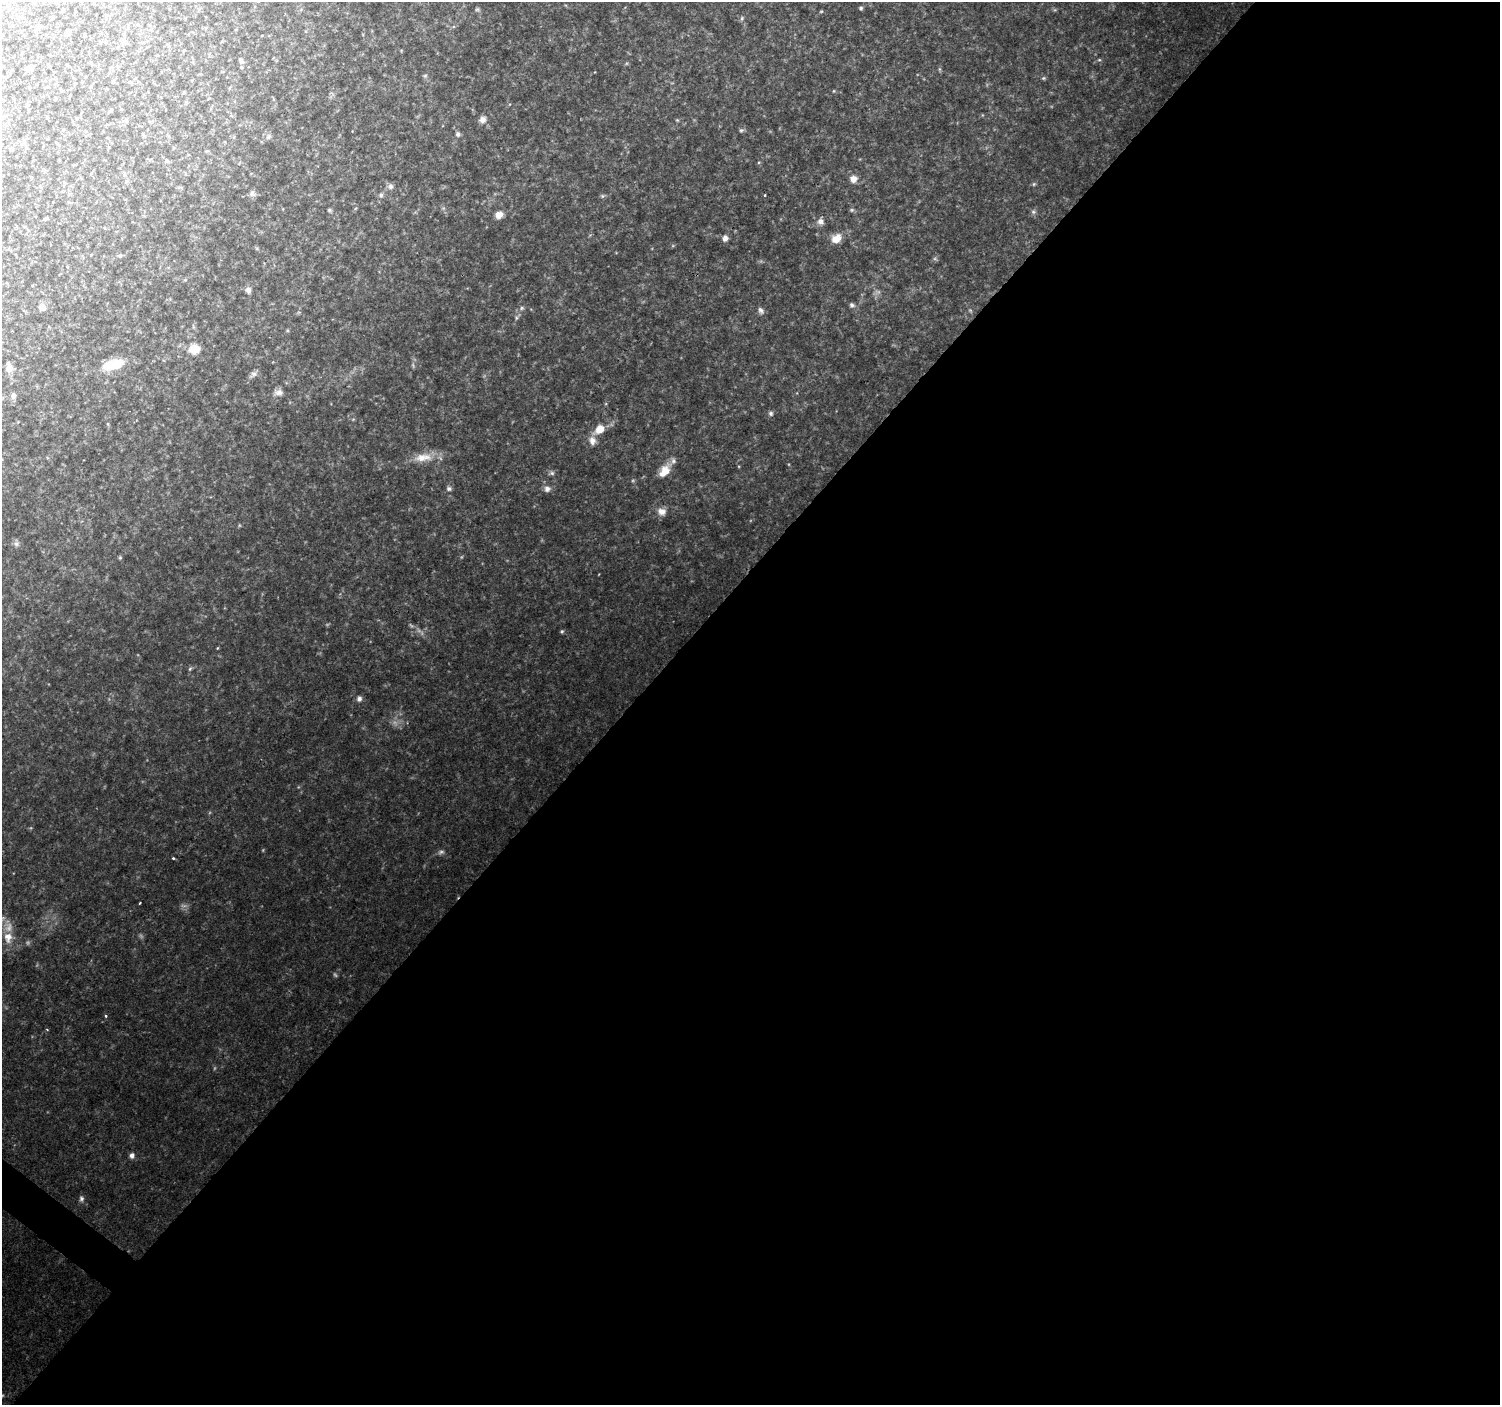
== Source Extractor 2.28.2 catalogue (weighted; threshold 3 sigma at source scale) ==
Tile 12 of 4 x 4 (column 4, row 3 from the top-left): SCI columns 4500-5997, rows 1642-3044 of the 5997 x 6023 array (HDU 1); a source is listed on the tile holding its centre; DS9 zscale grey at full resolution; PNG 1502 x 1407 px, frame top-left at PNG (2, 2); no overlay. Shown black and unused: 58% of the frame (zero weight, under 2 of 3 exposures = <1% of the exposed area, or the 3 px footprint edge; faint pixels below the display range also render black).
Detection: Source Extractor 2.28.2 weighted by HDU 2 'WHT'; one run over the whole footprint, this tile lists its part. Background 0.111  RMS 0.0084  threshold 0.0379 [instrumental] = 3 sigma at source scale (4.5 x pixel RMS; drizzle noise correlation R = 1.50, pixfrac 1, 0.0396/0.0396 arcsec/px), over >= 5 px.
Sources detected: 110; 23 too faint to see at this stretch — not listed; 2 inside a brighter listed object's ellipse — not listed separately; the other 85 listed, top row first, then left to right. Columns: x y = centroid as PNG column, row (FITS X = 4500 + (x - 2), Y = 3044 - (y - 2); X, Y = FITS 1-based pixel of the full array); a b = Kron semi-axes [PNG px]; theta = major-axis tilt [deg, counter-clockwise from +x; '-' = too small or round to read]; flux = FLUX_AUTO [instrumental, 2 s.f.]
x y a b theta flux
861 8 5 4 - 1.5
477 9 7 6 - 1.7
63 10 5 3 - 0.82
821 11 5 4 - 0.97
742 18 7 5 75 1.9
38 26 6 4 -54 1.4
128 28 5 4 - 0.9
68 32 8 5 69 2.5
124 42 9 7 -1 2.7
1099 60 5 4 - 1.2
241 61 8 6 -70 2.4
626 63 6 4 45 1.1
30 67 11 5 1 1.8
940 69 8 4 -82 1.3
425 76 6 5 - 1.5
1043 78 6 4 19 1.2
129 82 8 3 5 1
834 91 5 4 - 0.99
27 105 6 4 72 1.1
482 120 9 8 - 5.5
677 120 6 4 -44 0.99
126 121 6 6 - 1.8
741 130 7 5 29 1.8
458 134 8 7 - 2.7
143 135 6 4 -70 1.1
268 137 9 7 46 3
24 141 8 6 -75 2.2
11 149 5 5 - 1.3
167 161 7 6 - 1.8
759 162 5 4 - 0.93
853 179 9 9 - 7.4
126 181 7 4 44 1.5
1034 184 6 5 - 1.4
391 186 8 7 - 3.5
252 194 9 8 - 3.4
381 195 7 6 - 2.4
764 195 3 3 - 3
602 196 7 5 0 1.6
330 210 5 4 - 1.4
852 210 7 5 -13 1.6
1033 212 8 7 - 2.5
499 215 9 7 32 7.5
45 219 6 4 20 1.1
821 221 9 8 - 5.3
725 238 7 7 - 4.6
836 238 12 10 34 12
257 248 6 5 - 1.2
120 256 6 5 - 1.4
248 290 8 7 - 3.5
852 305 7 6 - 2.6
42 307 10 9 - 5
761 311 10 7 -64 3.6
517 317 13 6 52 3.2
287 330 6 3 -72 0.99
194 349 14 13 - 14
113 364 24 10 16 32
9 368 12 7 -83 7.6
253 374 14 7 41 4.1
278 392 14 11 11 5.9
13 396 8 6 90 3.5
771 413 8 6 -73 2.3
353 419 6 4 19 1.1
108 424 6 4 -72 1
600 429 13 9 37 15
592 441 13 9 -82 6.6
424 457 34 12 13 19
664 471 19 10 53 14
551 473 8 7 - 2.4
449 488 7 6 - 2.6
547 489 9 9 - 4.4
662 512 12 10 -23 7.4
239 525 5 5 - 1.1
16 543 10 8 86 3.1
120 558 5 4 - 1.2
562 631 5 5 - 1.4
217 648 4 3 - 0.73
190 669 7 5 66 1.6
359 699 8 7 - 3.7
173 858 3 3 - 1.6
140 903 3 2 - 0.87
8 937 17 13 -87 13
106 1016 4 3 - 1.5
47 1029 4 2 - 0.84
132 1155 7 7 - 3.8
81 1199 9 6 -90 3.1